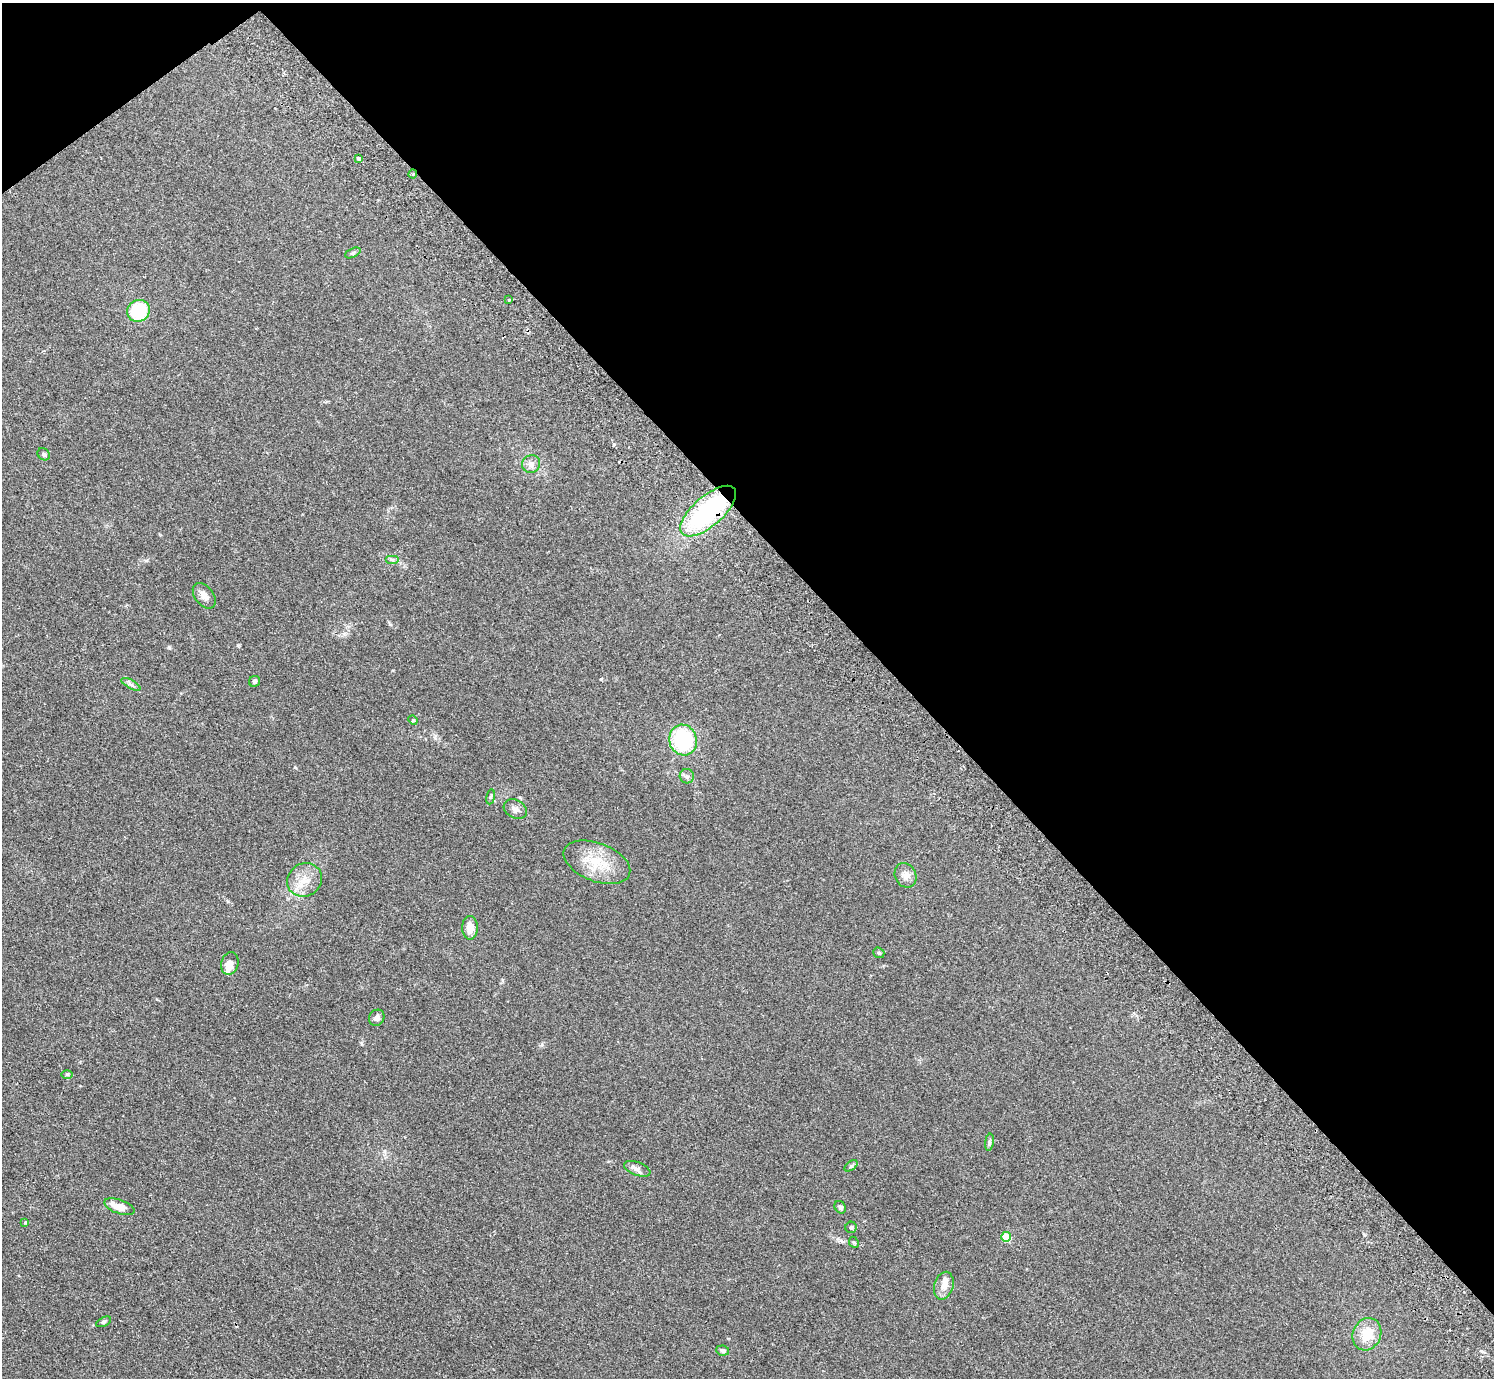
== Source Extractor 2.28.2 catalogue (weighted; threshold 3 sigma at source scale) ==
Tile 3 of 4 x 4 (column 3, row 1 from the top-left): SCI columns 3029-4520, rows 4326-5701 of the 6057 x 6041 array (HDU 1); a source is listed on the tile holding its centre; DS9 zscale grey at full resolution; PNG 1496 x 1380 px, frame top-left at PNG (2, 3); each listed source drawn as its Kron ellipse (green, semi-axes under 4 px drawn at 4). Shown black and unused: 41% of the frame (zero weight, under 2 of 3 exposures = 3% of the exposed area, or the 3 px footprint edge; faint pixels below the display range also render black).
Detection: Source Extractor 2.28.2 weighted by HDU 2 'WHT'; one run over the whole footprint, this tile lists its part. Background 0.19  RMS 0.011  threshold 0.05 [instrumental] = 3 sigma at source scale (4.5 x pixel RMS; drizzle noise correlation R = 1.50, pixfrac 1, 0.05/0.05 arcsec/px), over >= 5 px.
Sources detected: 41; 1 cosmic-ray / hot-pixel residue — neither listed nor drawn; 2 inside a brighter listed object's ellipse — not listed separately; the other 38 listed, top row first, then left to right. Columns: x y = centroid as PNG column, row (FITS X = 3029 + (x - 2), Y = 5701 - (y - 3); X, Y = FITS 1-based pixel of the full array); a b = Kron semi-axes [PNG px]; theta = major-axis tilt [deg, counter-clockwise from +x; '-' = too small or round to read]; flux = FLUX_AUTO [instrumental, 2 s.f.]
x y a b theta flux
359 158 4 3 - 7.6
413 174 4 4 - 1.3
353 253 8 4 24 2
509 300 3 3 - 2.1
138 311 11 10 - 47
44 454 7 5 -47 2
531 464 9 8 - 5.7
708 511 34 15 41 140
392 559 7 4 0 1.9
204 596 14 9 -53 6.6
254 681 6 5 - 2
131 684 10 4 -29 3
413 720 5 4 - 1.2
683 740 15 14 - 79
687 776 7 7 - 3.2
491 797 8 4 81 1.7
515 809 12 9 -28 4.9
597 862 35 19 -21 33
905 875 12 10 -66 7.4
305 880 18 16 35 17
470 928 12 8 -89 10
879 953 6 5 - 2
230 963 11 8 77 7.4
377 1018 8 7 - 4.9
67 1074 6 4 0 1.2
989 1142 9 4 82 2
851 1166 7 4 36 1.5
637 1169 14 6 -20 4.8
119 1207 16 7 -19 13
840 1207 6 5 - 2.4
25 1222 4 3 - 0.94
851 1227 5 5 - 1.9
1006 1237 5 5 - 32
854 1242 6 4 -66 1.4
944 1286 14 9 75 9.6
103 1322 8 4 27 1.9
1367 1334 16 14 66 20
723 1350 6 5 - 3.1
Overlapping masked pixels (flux is a lower limit): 2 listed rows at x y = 413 174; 708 511
Unlisted compact peaks at least as high as the median listed source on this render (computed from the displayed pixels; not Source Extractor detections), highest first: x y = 601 679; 169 647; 238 645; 542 1044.